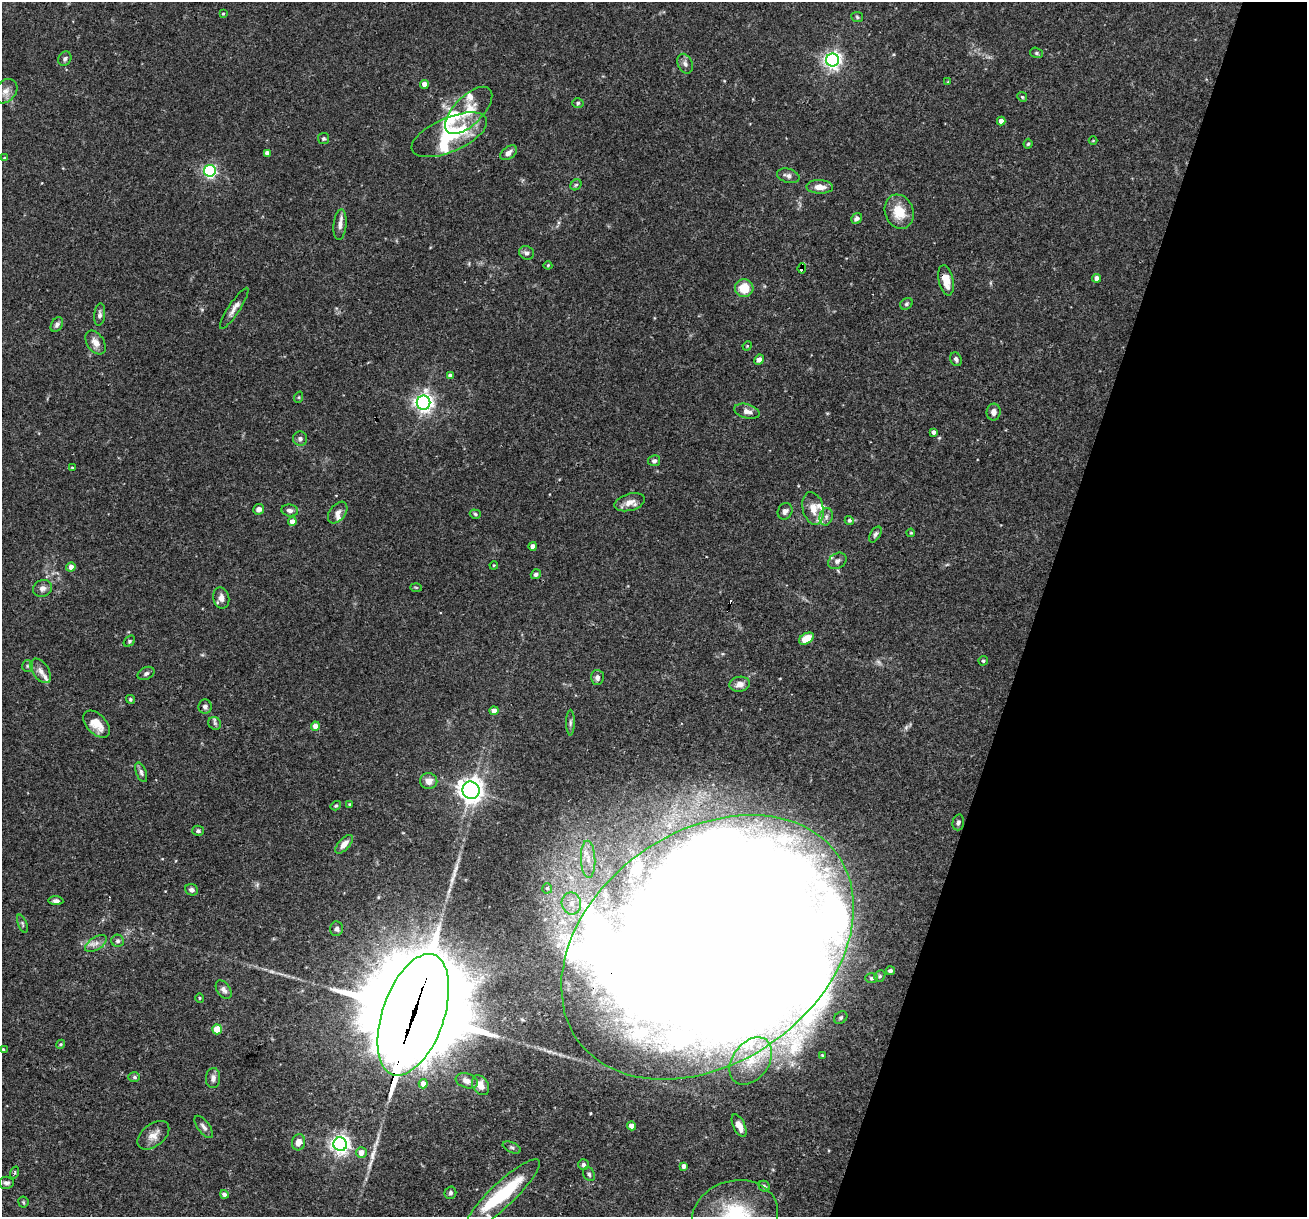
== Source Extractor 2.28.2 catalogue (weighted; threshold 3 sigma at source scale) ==
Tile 8 of 4 x 4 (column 4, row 2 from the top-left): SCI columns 3916-5220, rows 2682-3896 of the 5220 x 5237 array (HDU 1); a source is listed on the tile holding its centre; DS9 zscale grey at full resolution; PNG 1309 x 1219 px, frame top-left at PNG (2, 2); each listed source drawn as its Kron ellipse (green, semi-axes under 4 px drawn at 4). Shown black and unused: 21% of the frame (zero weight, under 3 of 4 exposures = <1% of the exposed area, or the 3 px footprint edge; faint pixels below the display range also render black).
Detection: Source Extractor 2.28.2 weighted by HDU 2 'WHT'; one run over the whole footprint, this tile lists its part. Background 0.0756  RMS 0.0036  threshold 0.016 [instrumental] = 3 sigma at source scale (4.5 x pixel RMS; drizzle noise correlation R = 1.50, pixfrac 1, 0.05/0.05 arcsec/px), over >= 5 px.
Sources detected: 159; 7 inside a brighter object's white glare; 1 cosmic-ray / hot-pixel residue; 1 long thin detection or spike segment (spike, bleed or trail) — neither listed nor drawn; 11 inside a brighter listed object's ellipse — not listed separately; the other 139 listed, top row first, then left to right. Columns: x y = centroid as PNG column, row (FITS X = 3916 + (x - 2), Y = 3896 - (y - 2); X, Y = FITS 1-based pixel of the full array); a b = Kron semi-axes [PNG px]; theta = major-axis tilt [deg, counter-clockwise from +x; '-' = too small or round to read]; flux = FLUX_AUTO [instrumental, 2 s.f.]
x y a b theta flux
223 14 3 3 - 0.35
857 17 6 5 - 0.57
1037 53 7 5 -16 0.63
65 59 7 6 - 1
832 60 6 6 - 150
685 64 10 7 -68 1.3
948 82 4 3 - 0.35
424 84 4 4 - 2.6
6 91 13 10 49 2.7
1022 97 5 4 - 0.51
578 103 5 5 - 0.6
469 110 30 14 45 8.7
1001 121 4 4 - 2.3
449 135 40 17 23 26
324 138 5 5 - 0.63
1093 141 4 3 - 0.27
1028 144 5 4 - 0.47
267 153 4 4 - 1.5
508 153 9 6 37 1.8
4 158 4 3 - 0.37
210 171 6 6 - 69
788 176 11 7 -14 1.6
576 185 6 5 - 0.57
820 187 13 7 -2 3.4
899 212 17 14 -70 7.9
857 219 6 5 - 1.1
340 225 15 6 85 2.1
526 253 8 6 -32 1.1
548 265 4 4 - 0.35
802 268 5 3 - 5.6
1097 278 4 4 - 2
946 280 15 7 -78 5.6
744 288 9 9 - 7.3
906 304 7 5 35 0.68
234 308 24 6 56 2.3
100 314 11 5 84 1.2
57 325 8 5 59 1.1
95 342 13 8 -56 3.1
747 346 5 4 - 0.35
956 359 7 5 -67 1
759 360 5 4 - 1.6
450 375 4 4 - 1.2
299 397 6 3 71 0.36
424 403 7 7 - 170
747 411 13 7 -16 2.1
994 412 8 7 - 1.7
934 432 4 3 - 1.1
300 439 7 7 - 1.2
654 461 6 5 - 1.1
72 468 3 3 - 0.38
630 502 15 8 15 3
813 508 16 10 -77 3.7
259 509 5 5 - 1.7
290 510 8 6 -8 1.3
785 511 8 7 - 1.4
338 513 12 8 54 1.9
475 514 6 4 -18 0.61
826 517 9 6 76 1.3
849 520 5 4 - 0.61
292 522 4 4 - 3.1
911 533 4 3 - 0.36
875 534 9 5 59 0.88
533 546 4 4 - 2.5
837 561 10 7 33 1.4
494 565 4 3 - 0.3
71 567 4 4 - 2.4
536 574 5 4 - 1.1
416 587 6 4 -2 0.37
42 588 10 8 24 1.8
221 598 11 8 -78 2.2
806 639 8 5 32 6.2
129 641 6 4 42 0.58
983 661 5 4 - 0.6
28 666 6 5 - 0.62
41 671 14 8 -56 2.1
146 673 9 6 26 0.92
597 677 7 6 - 1.2
740 684 10 7 9 2.5
130 699 4 4 - 0.53
205 707 7 6 - 1.2
494 711 4 4 - 2.5
215 723 7 6 - 0.71
570 723 13 4 89 0.95
96 724 16 9 -45 5.3
315 726 4 4 - 2.9
141 772 10 5 -69 1.1
429 781 8 8 - 2.8
471 790 9 8 - 280
350 804 4 4 - 0.59
336 806 5 4 - 0.54
958 822 8 5 75 0.78
198 831 6 5 - 0.68
344 844 11 5 48 2.6
588 859 18 7 -87 4.1
547 888 5 5 - 1.2
191 890 6 5 - 1.1
56 901 7 4 -3 1.1
571 903 11 9 -80 3.5
22 924 10 4 -68 0.73
336 929 7 6 - 1.2
118 941 6 6 - 0.83
96 943 12 6 34 2
707 947 160 115 36 2700
890 971 4 4 - 1.2
880 976 6 5 - 0.61
872 978 6 5 - 0.79
224 990 10 6 -54 1.4
200 998 5 4 - 0.39
413 1015 63 31 71 9600
841 1018 7 5 40 0.76
217 1029 5 5 - 12
61 1044 5 3 - 0.42
3 1049 4 4 - 0.43
822 1055 4 3 - 0.41
751 1061 26 18 54 14
134 1077 6 5 - 0.65
213 1078 10 7 85 1.7
467 1081 11 7 -17 2
423 1084 4 4 - 2.7
480 1085 11 7 -57 2.9
631 1126 4 4 - 2.8
739 1126 12 6 -65 2.8
204 1127 13 6 -53 1.4
153 1135 18 11 39 3.4
299 1142 8 6 75 2.8
340 1144 7 6 - 180
512 1147 9 5 -24 0.83
361 1152 5 5 - 2.5
583 1165 5 5 - 1.1
684 1166 4 4 - 1.6
14 1173 6 3 71 0.46
589 1174 7 5 -61 0.77
6 1183 8 6 -2 1.1
764 1186 6 5 - 0.65
450 1193 6 6 - 0.76
224 1194 4 4 - 1.4
503 1195 49 12 43 24
23 1202 5 5 - 0.47
735 1216 43 35 16 29
Overlapping masked pixels (flux is a lower limit): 4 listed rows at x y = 802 268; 946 280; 707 947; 413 1015
Isophote crosses this tile's border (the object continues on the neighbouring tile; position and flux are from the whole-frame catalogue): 2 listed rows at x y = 503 1195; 735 1216